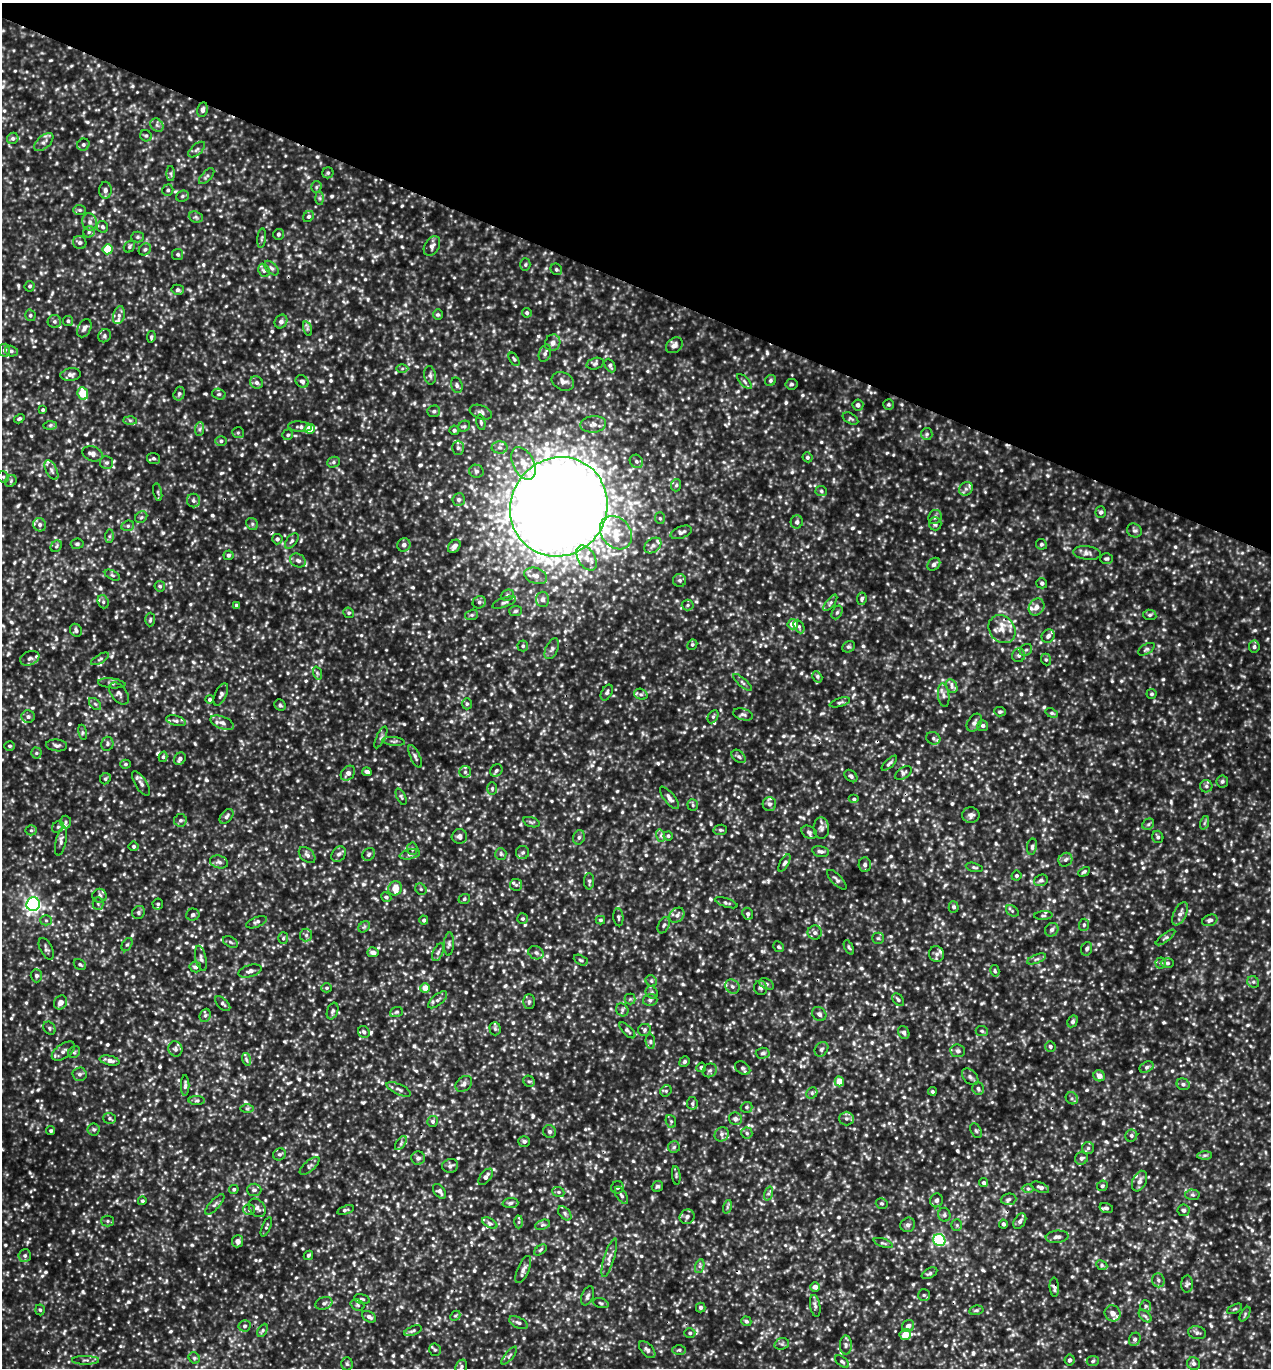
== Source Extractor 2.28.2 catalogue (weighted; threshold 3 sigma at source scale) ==
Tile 2 of 4 x 4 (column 2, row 1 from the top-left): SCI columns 1565-2833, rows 4129-5494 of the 5510 x 5499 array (HDU 1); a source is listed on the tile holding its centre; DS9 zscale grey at full resolution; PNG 1273 x 1370 px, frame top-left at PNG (2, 3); each listed source drawn as its Kron ellipse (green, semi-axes under 4 px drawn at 4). Shown black and unused: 21% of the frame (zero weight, under 3 of 5 exposures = <1% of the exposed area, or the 3 px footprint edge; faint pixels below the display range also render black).
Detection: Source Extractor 2.28.2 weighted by HDU 2 'WHT'; one run over the whole footprint, this tile lists its part. Background 0.202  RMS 0.043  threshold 0.196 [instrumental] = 3 sigma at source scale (4.5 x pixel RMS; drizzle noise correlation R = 1.50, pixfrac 1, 0.05/0.05 arcsec/px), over >= 5 px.
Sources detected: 1228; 3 cosmic-ray / hot-pixel residue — neither listed nor drawn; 18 inside a brighter listed object's ellipse — not listed separately; of the other 1207, all 500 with FLUX_AUTO >= 7.4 (the completeness limit of this list) listed and drawn (707 fainter detections not listed), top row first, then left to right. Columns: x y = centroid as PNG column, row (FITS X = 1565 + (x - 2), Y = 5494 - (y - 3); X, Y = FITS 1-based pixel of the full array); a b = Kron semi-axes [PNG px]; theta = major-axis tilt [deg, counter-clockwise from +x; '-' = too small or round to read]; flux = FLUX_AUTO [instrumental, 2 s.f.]
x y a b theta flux
202 110 7 5 79 14
157 125 7 6 - 13
146 136 6 5 - 8.2
13 138 6 5 - 10
44 142 11 6 41 18
83 145 6 5 - 11
197 150 10 5 41 13
171 173 7 4 -89 8.2
328 173 5 5 - 7.7
207 176 10 5 47 11
316 187 6 5 - 7.7
105 190 8 6 87 16
168 190 6 5 - 9.1
182 196 7 5 22 8
320 198 7 4 -89 8.9
80 210 6 5 - 8.3
309 216 6 5 - 9.9
196 217 7 5 -22 10
90 222 9 7 -76 20
103 227 6 5 - 9.7
89 232 5 5 - 8.3
278 234 5 5 - 8.8
138 237 6 5 - 7.9
262 238 10 4 85 7.5
80 242 7 6 - 12
432 246 11 7 59 19
129 247 6 5 - 8.7
108 249 5 5 - 120
145 249 7 5 40 9.1
178 254 6 5 - 8.6
525 265 6 5 - 8
271 268 9 5 -46 11
556 269 6 5 - 7.6
264 270 7 5 -67 10
30 286 5 5 - 8.3
178 290 6 5 - 11
527 313 5 4 - 8.4
30 315 6 5 - 8.2
119 315 9 5 74 16
438 315 5 5 - 7.7
54 321 7 6 - 11
68 321 5 5 - 8.1
281 322 7 6 - 17
84 328 9 6 64 17
307 329 7 4 -73 9.1
104 336 7 6 - 11
151 337 6 4 81 7.8
553 343 8 7 - 22
674 345 9 7 39 23
4 350 6 5 - 12
11 351 6 5 - 11
545 353 9 6 71 14
514 359 7 4 -57 7.5
595 364 9 5 15 10
610 366 7 5 -63 9.9
402 368 6 4 1 7.5
71 375 10 6 8 17
430 375 9 6 -80 12
770 380 6 5 - 9.2
302 381 7 5 -39 14
563 381 12 8 -27 26
744 381 10 4 -46 10
257 382 6 6 - 13
791 384 6 5 - 9
457 385 8 5 -72 12
83 394 6 5 - 110
179 394 7 5 73 9.9
219 394 7 5 -18 8
888 404 5 5 - 7.6
858 405 6 5 - 14
43 410 3 3 - 7.9
434 411 6 5 - 8.9
481 412 11 6 -21 15
19 419 5 4 - 8.4
850 419 8 5 -30 8.4
130 420 7 4 -1 8.9
481 422 8 4 -78 7.7
593 424 13 8 5 27
50 425 7 4 1 8
464 426 6 5 - 7.6
300 427 12 5 -4 14
200 429 7 4 88 9.2
310 429 5 4 - 95
454 430 5 4 - 8.8
238 433 6 5 - 7.8
927 434 6 5 - 9
288 435 5 5 - 8.4
221 441 5 5 - 9.2
500 447 8 6 -2 15
458 448 7 6 - 11
92 454 10 7 -20 22
807 457 5 4 - 8.7
153 458 6 5 - 9.8
636 461 7 6 - 11
333 462 6 5 - 8.9
107 463 6 6 - 10
523 463 17 10 -63 57
51 470 10 5 -62 15
476 471 7 6 - 11
3 477 6 5 - 7.9
11 481 6 5 - 7.9
676 485 6 5 - 8.5
966 489 7 6 - 15
821 491 6 5 - 8.1
158 492 9 3 -77 7.4
459 500 6 6 - 11
193 501 7 6 - 13
559 507 50 48 56 13000
1101 512 5 5 - 11
141 517 6 5 - 9.7
935 517 7 6 - 13
660 518 6 5 - 8
797 522 6 6 - 12
252 524 6 5 - 9.3
935 524 6 6 - 13
40 525 7 6 - 15
128 526 6 5 - 8.8
1134 530 7 6 - 12
681 532 11 6 20 15
616 533 18 14 -49 86
109 536 7 4 89 8.6
277 539 5 5 - 12
292 541 9 5 51 11
77 544 6 5 - 8.5
1041 544 5 5 - 10
404 545 7 6 - 17
653 545 9 6 39 17
56 546 6 5 - 7.7
454 546 7 5 49 20
1087 553 14 6 -7 20
228 555 5 5 - 9.6
586 558 14 8 -58 39
1106 559 6 5 - 9
298 560 8 6 -30 15
934 564 7 5 45 14
112 575 8 4 -27 8.5
536 576 12 7 -19 26
680 580 6 6 - 11
1042 583 5 5 - 9.5
160 586 5 5 - 7.9
507 595 7 5 21 9.2
542 599 7 6 - 16
862 599 6 5 - 9.1
103 602 7 5 -70 9.7
479 602 7 6 - 11
504 602 12 4 21 12
830 603 10 4 52 10
236 605 4 4 - 8.6
688 605 6 5 - 8.9
1037 607 9 7 57 27
515 611 6 5 - 8.3
837 612 7 5 62 8.8
349 613 5 5 - 8.6
472 615 6 5 - 8.4
1150 615 6 5 - 9
150 620 7 5 88 8.2
793 624 5 5 - 50
799 626 7 5 -64 9
1002 629 15 12 -49 53
76 630 7 5 -59 11
1048 636 7 6 - 15
692 645 5 4 - 7.6
523 646 5 5 - 8.8
849 647 6 5 - 8.8
1254 647 6 5 - 11
552 649 11 6 65 14
1146 649 9 5 31 11
1026 650 7 5 41 9.1
1019 655 7 6 - 13
30 658 10 7 21 15
100 659 10 3 30 7.6
1046 659 6 5 - 7.6
317 673 7 4 -72 7.8
817 677 6 4 -59 9
742 682 12 3 -40 9.9
112 683 14 5 -6 13
952 686 7 5 -65 14
607 692 8 5 62 11
119 693 12 7 -51 17
221 694 12 5 65 14
641 694 7 5 -18 10
1152 694 5 5 - 8.2
944 695 12 5 -83 17
210 699 4 4 - 8.1
840 702 10 4 16 9.6
95 704 7 4 -44 8
467 704 5 5 - 7.9
280 705 6 5 - 8.4
1000 712 6 4 -5 8
1052 713 6 4 -20 8.1
743 714 10 5 -14 12
28 717 6 6 - 13
713 717 7 5 63 7.8
176 721 10 5 -14 13
222 723 12 6 -21 22
974 723 10 6 56 15
983 726 5 5 - 11
83 732 8 4 -81 7.5
381 737 12 4 64 13
933 738 7 6 - 11
394 741 11 4 -5 9.7
107 744 7 6 - 9.9
57 745 10 6 -6 13
10 746 5 4 - 7.7
36 753 5 5 - 7.7
415 756 12 4 -64 12
739 756 8 5 -40 12
163 757 5 4 - 7.5
180 759 7 5 53 14
889 763 10 4 43 10
125 764 5 4 - 7.7
496 771 6 5 - 10
367 772 5 4 - 13
465 772 6 6 - 9.1
348 773 8 6 50 23
903 773 9 5 36 12
851 776 7 5 -43 9.7
105 779 6 5 - 8
1222 781 6 6 - 9.7
141 784 14 5 -58 18
1206 786 6 6 - 11
492 788 6 5 - 8.1
401 797 9 4 -65 8.3
669 798 13 5 -51 20
854 799 5 4 - 8.1
769 804 7 6 - 15
693 805 6 5 - 7.4
971 815 8 7 - 20
226 816 8 5 51 12
180 820 6 6 - 11
66 822 6 5 - 11
531 822 8 4 -18 7.9
1204 823 7 4 70 8.6
1148 824 6 5 - 8.8
58 827 6 5 - 8.3
821 828 11 7 -89 17
31 830 5 5 - 8.2
720 830 7 5 11 7.9
809 832 8 6 -32 11
459 836 8 7 - 17
661 836 6 4 -73 9.2
668 836 4 4 - 7.6
579 837 7 5 74 11
1158 837 6 5 - 9.4
61 841 15 5 77 17
134 846 5 5 - 8.2
1032 847 8 5 81 9.5
412 849 6 5 - 9.1
820 851 8 5 -12 13
523 852 6 6 - 11
339 854 8 6 51 14
369 854 7 5 48 9.4
410 854 10 5 12 12
501 854 6 5 - 8.6
307 855 10 6 -44 15
1065 860 7 6 - 12
219 862 9 6 -16 15
784 863 9 4 60 11
865 865 7 6 - 13
974 867 9 4 -14 7.9
1084 872 6 4 30 8.3
1016 876 5 4 - 8.5
837 880 13 5 -45 13
1041 880 7 5 21 11
589 881 8 5 89 10
516 885 6 5 - 9.8
395 888 7 6 - 49
421 889 6 5 - 7.8
100 896 7 7 - 13
386 897 5 4 - 7.7
464 899 6 4 18 8.4
98 903 6 5 - 8
726 903 12 4 -19 11
33 904 7 6 - 1300
158 904 5 5 - 8.3
954 907 5 5 - 10
1012 911 7 5 -36 9
139 912 7 6 - 9.4
748 914 6 5 - 10
1180 914 12 6 64 21
193 915 6 6 - 10
677 915 8 6 43 18
1043 916 9 4 4 9.6
618 917 9 5 -84 9.6
522 919 5 5 - 8.5
46 920 5 5 - 7.4
424 920 4 4 - 9.9
600 920 5 4 - 7.5
1210 920 8 5 23 14
256 922 11 5 21 13
664 925 8 5 65 11
1084 925 6 5 - 8.3
364 927 6 5 - 8.4
1052 930 7 6 - 14
815 933 7 7 - 15
306 935 6 6 - 11
1165 937 12 4 36 12
283 938 6 5 - 7.5
878 938 5 5 - 7.5
230 942 8 5 -28 9.1
449 944 11 5 86 12
127 945 7 5 60 8.7
779 947 6 5 - 8.1
849 947 7 4 -63 8
46 949 12 6 -63 13
1087 949 7 5 68 11
373 952 5 5 - 20
438 952 9 5 65 11
536 953 8 6 -26 13
936 954 8 7 - 17
201 958 13 5 -77 15
1037 959 10 4 22 11
581 960 7 4 -27 8
1161 963 5 5 - 8.4
1167 963 7 5 0 10
80 965 6 5 - 8.4
195 967 6 5 - 12
250 971 12 6 17 17
995 971 6 4 -78 7.7
36 976 6 5 - 14
651 981 6 5 - 8.3
1253 982 6 5 - 9.6
766 984 8 5 -28 11
732 986 7 6 - 15
327 988 5 4 - 7.6
425 988 5 5 - 54
761 988 7 6 - 11
652 992 6 5 - 9.6
630 999 5 5 - 7.9
438 1000 11 5 40 15
650 1000 7 6 - 13
898 1000 7 5 -51 9.3
529 1001 7 5 88 10
60 1002 7 6 - 29
223 1004 9 5 -44 11
622 1010 7 6 - 10
333 1011 8 5 70 9.8
396 1012 6 5 - 7.7
819 1014 8 6 -45 13
205 1015 7 5 67 9.2
1073 1021 6 5 - 9.6
49 1028 7 5 -50 9.3
495 1029 7 5 -89 8.5
627 1030 10 4 -44 9.4
645 1030 6 6 - 11
982 1031 6 5 - 7.8
364 1032 6 5 - 12
904 1033 7 5 -63 14
650 1041 7 5 -84 9.5
1050 1046 5 5 - 9.4
175 1049 7 7 - 13
821 1049 8 6 51 10
63 1051 13 7 35 22
958 1051 7 6 - 13
74 1052 6 5 - 7.9
763 1053 7 5 3 11
246 1059 6 4 -72 8.3
110 1060 10 4 -12 23
684 1062 5 5 - 9
701 1067 5 4 - 8.6
1147 1067 7 5 28 10
743 1068 8 6 -35 11
710 1070 7 6 - 11
79 1074 7 7 - 13
1099 1076 6 5 - 29
970 1077 10 6 -46 13
529 1081 6 5 - 8.2
839 1081 5 4 - 68
464 1084 9 7 43 15
1183 1084 6 5 - 11
185 1086 10 4 89 11
399 1089 13 5 -25 14
978 1089 7 5 -73 11
666 1091 6 5 - 7.9
932 1091 4 4 - 7.7
812 1093 6 5 - 7.7
1072 1098 6 5 - 8.8
197 1101 8 4 0 8.2
692 1103 6 5 - 8.8
747 1107 6 5 - 8.2
247 1108 7 4 0 8
110 1118 6 5 - 8
846 1118 7 7 - 15
735 1119 6 6 - 14
432 1121 5 5 - 10
671 1121 6 5 - 7.4
94 1129 6 6 - 9.4
51 1131 4 4 - 7.4
550 1131 7 6 - 13
976 1131 8 5 -62 9.2
747 1133 5 5 - 9
722 1134 7 6 - 15
1131 1136 6 5 - 11
524 1141 6 5 - 12
401 1143 8 4 54 10
674 1147 6 5 - 8.7
1088 1148 6 6 - 10
280 1154 6 6 - 9.2
1205 1155 7 4 1 9.1
418 1158 7 6 - 16
1081 1158 7 6 - 14
310 1166 12 5 41 13
450 1166 8 7 - 14
676 1176 9 4 -83 7.5
486 1177 9 5 52 19
1140 1181 11 7 66 21
984 1183 4 4 - 9.2
657 1186 6 5 - 8
1102 1186 6 5 - 8.1
617 1187 6 6 - 12
1040 1187 9 5 -23 13
1028 1188 6 4 -1 7.8
234 1189 5 4 - 8.3
254 1190 7 6 - 13
440 1191 8 5 -52 17
558 1192 6 5 - 9
768 1194 7 4 71 9.6
621 1195 9 5 -58 11
1192 1195 7 5 -3 9.1
1008 1199 8 5 4 11
936 1200 7 6 - 15
142 1201 4 4 - 7.5
510 1203 8 5 3 10
882 1203 6 5 - 7.7
215 1204 13 5 48 14
727 1207 7 4 72 7.4
257 1208 10 7 -53 17
1106 1208 7 5 -17 11
249 1209 5 5 - 7.8
346 1210 8 4 18 7.9
1184 1210 6 5 - 11
565 1213 8 5 -47 11
944 1215 7 6 - 9.9
687 1217 8 7 - 15
108 1221 6 5 - 7.5
1020 1221 8 5 57 13
519 1222 6 4 89 7.8
490 1223 8 4 -28 11
1003 1224 4 4 - 11
543 1225 8 4 19 9.8
908 1225 7 7 - 16
957 1225 6 5 - 7.5
266 1227 10 4 67 8.1
1057 1237 11 6 6 17
939 1240 6 6 - 520
237 1241 6 5 - 24
883 1243 10 3 -19 8
540 1250 7 4 36 7.6
308 1255 5 4 - 8.8
25 1256 6 6 - 11
609 1258 20 5 73 26
1102 1265 6 4 -25 7.6
700 1266 7 4 72 10
523 1270 14 6 67 20
929 1273 8 5 29 9
1158 1280 7 6 - 11
1187 1284 8 6 88 11
815 1287 5 4 - 26
1054 1287 9 4 -86 13
924 1295 6 6 - 9.2
588 1296 10 6 67 14
362 1299 8 4 -14 8.5
324 1303 9 6 20 13
601 1303 8 4 -17 8.4
357 1305 7 5 -21 8.8
815 1306 11 5 -81 13
1146 1306 6 5 - 10
701 1308 5 5 - 7.8
1235 1309 8 4 25 7.5
40 1310 5 4 - 7.9
976 1310 7 4 10 8.1
1113 1313 8 7 - 34
1245 1314 8 4 59 7.4
455 1316 6 4 43 7.6
1145 1316 8 4 -44 10
369 1317 7 5 -31 16
746 1321 5 4 - 8.8
518 1323 10 5 -28 13
245 1326 6 6 - 11
908 1326 6 5 - 18
262 1330 7 4 61 9.2
413 1331 9 4 23 9.3
690 1333 5 5 - 8.4
1197 1333 9 6 -14 13
905 1335 6 5 - 60
1135 1339 7 5 61 12
782 1344 7 5 19 9.9
846 1345 9 6 -90 13
435 1350 6 5 - 7.8
647 1350 10 5 -47 14
679 1350 7 5 1 8.8
509 1355 11 3 50 9.6
194 1358 6 5 - 8.4
86 1360 13 3 0 11
1070 1360 5 5 - 10
1093 1361 6 5 - 7.5
842 1362 8 4 -38 9.6
347 1364 6 5 - 8.3
1193 1364 7 6 - 12
461 1367 7 5 62 10
Overlapping masked pixels (flux is a lower limit): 2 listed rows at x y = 202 110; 1054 1287
Unlisted compact peaks at least as high as the median listed source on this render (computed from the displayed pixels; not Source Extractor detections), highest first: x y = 1163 679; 74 1093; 1099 944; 22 1275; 363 884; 839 466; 146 1310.